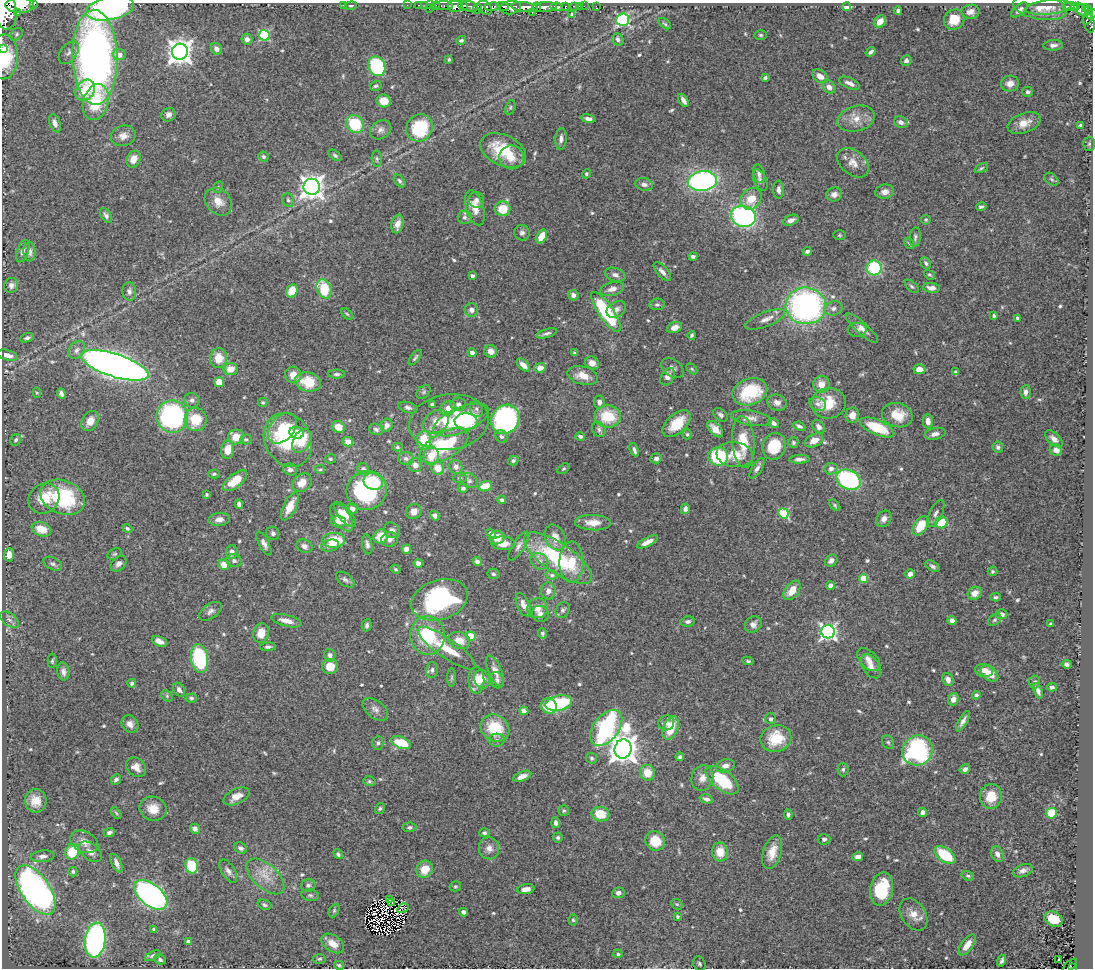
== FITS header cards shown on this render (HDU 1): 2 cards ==
NAXIS1  =                 1091
NAXIS2  =                  966

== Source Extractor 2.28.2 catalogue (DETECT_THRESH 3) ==
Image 1091 x 966 px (HDU 1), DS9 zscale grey, 1 PNG px = 1 image px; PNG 1095 x 970 px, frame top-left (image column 1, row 966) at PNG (2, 3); each listed source drawn as its Kron ellipse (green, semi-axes under 4 px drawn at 4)
Background 2.01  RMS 0.036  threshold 0.109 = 3 sigma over >= 5 px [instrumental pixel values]
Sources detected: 586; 5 with non-positive FLUX_AUTO (blend fragments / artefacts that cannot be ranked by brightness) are neither listed nor drawn; of the other 581, the 500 brightest by FLUX_AUTO listed and drawn (81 fainter detections omitted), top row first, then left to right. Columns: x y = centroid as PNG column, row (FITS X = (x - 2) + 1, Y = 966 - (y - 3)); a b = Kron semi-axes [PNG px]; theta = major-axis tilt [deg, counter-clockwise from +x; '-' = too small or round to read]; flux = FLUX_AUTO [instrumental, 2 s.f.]
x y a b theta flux
34 4 3 2 - 250
20 5 14 7 0 8200
343 5 2 2 - 46
407 5 2 2 - 26
419 5 3 2 - 49
425 5 2 2 - 35
431 5 3 2 - 36
444 5 9 3 0 230
351 6 6 3 5 3.7
436 6 5 3 - 86
455 6 7 6 - 3200
463 6 5 4 - 450
469 6 9 5 -16 2100
503 6 6 3 -20 1100
565 6 3 3 - 420
574 6 4 3 - 130
579 6 2 2 - 22
584 6 2 2 - 27
596 6 3 2 - 19
1070 6 8 3 0 410
492 7 7 4 6 1800
511 7 10 6 11 2300
525 7 13 5 -6 7700
537 7 4 3 - 1400
545 7 12 5 4 3800
557 7 6 4 -9 930
846 7 4 3 - 39
1040 7 27 12 -10 43
1048 7 23 7 6 23
1075 7 4 3 - 360
1085 7 4 4 - 690
110 8 24 11 11 590
485 8 8 6 -40 820
429 9 2 2 - 31
477 9 5 3 - 570
1080 9 7 5 -48 510
1019 10 10 5 39 12
1088 10 4 3 - 620
898 11 4 3 - 5
5 12 18 11 -84 17000
17 12 3 2 - 2700
532 12 3 3 - 680
971 12 9 7 8 15
572 14 4 3 - 4.4
1091 14 6 4 27 470
1088 19 6 3 49 520
623 20 6 6 - 310
954 20 11 9 44 47
880 22 7 5 44 22
1089 23 10 5 -77 600
665 24 7 4 -37 3.8
16 34 7 5 44 5.1
264 35 5 5 - 220
761 35 6 4 -1 3.9
247 39 5 5 - 10
618 39 6 5 - 8.4
461 40 5 4 - 4.7
1053 45 10 5 3 11
2 48 3 2 - 47
216 49 6 5 - 10
180 52 8 8 - 2300
871 52 5 3 - 7.5
69 53 13 8 52 12
119 55 6 5 - 23
4 57 22 14 89 100
95 57 47 22 -88 1100
449 59 4 3 - 3.9
906 60 5 5 - 8.2
377 66 10 8 -65 270
820 76 8 6 -36 23
765 78 4 3 - 5.1
850 83 11 5 -23 12
1010 83 9 8 - 20
376 86 6 5 - 4.6
829 87 7 6 - 14
85 90 11 9 53 55
1028 92 5 5 - 6
683 100 7 3 -60 11
384 101 7 6 - 33
96 102 18 12 74 110
510 107 7 4 71 4.6
168 115 7 6 - 13
588 119 7 4 -9 9.8
856 119 19 12 15 35
901 122 7 5 -20 13
55 123 9 5 -69 14
1024 123 17 9 21 32
355 124 9 8 - 120
1081 125 4 4 - 5.1
419 128 14 12 55 150
381 130 11 9 32 12
123 136 12 10 13 19
561 139 11 5 86 9.9
1089 144 7 6 - 4.5
503 150 24 15 -25 100
335 155 7 4 -37 4.5
263 157 5 5 - 4.9
511 157 12 12 - 29
133 159 9 6 66 26
377 159 8 5 -86 4.9
853 163 18 12 -40 25
981 168 7 4 25 3.7
586 174 5 4 - 3.9
759 174 9 5 -74 8.1
1052 179 8 5 -40 4.7
760 180 11 6 -67 9.5
400 181 7 4 -51 5.9
702 181 14 10 5 620
644 184 9 6 -9 11
218 187 6 4 68 3.5
312 187 8 8 - 2000
778 190 9 5 -89 9.4
885 192 9 7 8 13
834 194 8 7 - 14
751 199 11 9 53 44
288 200 7 5 -61 5.9
476 200 8 7 - 9.8
218 202 15 12 -48 30
981 207 5 3 - 5.7
475 208 18 8 -73 31
502 209 8 7 - 55
106 215 8 5 -58 8.3
743 216 12 10 -15 510
464 217 7 7 - 7.3
791 220 8 5 25 14
926 220 5 5 - 3.4
397 224 9 6 77 21
522 233 8 7 - 7.7
839 235 6 5 - 3.6
541 236 7 5 59 37
915 237 10 5 85 6.6
909 243 6 4 -58 4.1
23 251 12 5 69 11
807 251 4 3 - 6.5
29 252 10 6 -88 12
693 257 4 3 - 6.8
926 263 6 4 -64 6.6
874 268 7 7 - 160
662 272 11 5 -48 11
615 275 10 6 -19 9.9
930 275 6 4 -30 3.7
472 276 4 3 - 7.4
11 285 7 7 - 10
912 286 8 5 -44 5
931 288 8 5 -6 15
324 289 10 7 -66 100
612 289 12 6 15 17
129 291 9 7 -84 10
292 291 7 5 63 42
573 295 5 5 - 10
657 304 7 6 - 5.9
806 306 20 18 -4 720
833 308 9 7 14 9.9
616 309 10 7 33 13
471 310 7 6 - 11
606 312 24 7 -56 210
347 314 7 4 -45 4.4
994 316 4 3 - 5.6
1017 318 3 3 - 6.9
765 319 21 7 21 19
674 327 8 5 22 17
862 328 21 6 -42 16
857 330 9 7 0 10
546 333 10 4 17 6.8
692 335 4 3 - 4.5
27 338 7 4 16 6.2
77 350 10 7 55 12
491 351 6 6 - 17
472 353 4 4 - 12
575 353 4 3 - 4.9
7 355 10 5 -17 21
219 358 10 8 89 41
415 358 9 3 53 4.3
592 363 7 6 - 21
115 365 35 11 -18 3000
523 365 8 4 -42 17
540 368 6 4 5 22
673 368 12 8 -35 9.3
231 369 7 6 - 31
692 369 6 4 -45 3.4
919 369 6 5 - 19
956 372 4 4 - 5.3
336 374 8 4 0 5.6
293 375 8 8 - 26
583 375 16 9 -14 33
668 377 9 6 59 15
219 382 5 5 - 34
308 382 13 9 -14 71
821 384 8 8 - 23
424 392 8 5 42 5
750 392 18 13 20 130
1026 392 7 5 85 10
37 393 5 4 - 3.5
61 394 5 4 - 8.3
192 400 8 7 - 8.6
263 402 5 4 - 3.6
599 402 6 5 - 9.1
777 403 10 8 -16 14
828 403 17 15 2 63
432 404 4 3 - 6.5
458 404 8 6 -8 12
818 404 9 6 -27 7.6
408 408 10 5 -17 7.7
448 408 8 6 33 23
476 409 8 6 -68 8.7
721 415 8 5 -39 6.4
852 415 8 6 79 21
897 415 15 12 -14 56
172 416 16 15 - 420
608 416 13 11 -5 85
751 418 20 7 -9 17
195 419 11 11 - 66
505 419 15 13 53 520
461 420 29 12 22 180
90 421 10 8 60 28
466 421 11 8 -4 77
928 421 7 5 -89 14
436 422 14 10 36 37
449 422 40 27 8 170
773 423 6 3 -35 7.3
677 424 17 9 43 61
387 425 6 6 - 9.3
799 426 6 4 -23 6.4
338 427 7 5 -23 32
819 427 7 5 -52 9.9
877 427 18 7 -23 96
282 428 17 12 51 53
376 429 7 5 -19 5.9
599 429 8 6 -60 7.4
715 429 10 5 -47 24
296 433 7 6 - 49
687 434 5 4 - 3.4
935 434 11 5 12 13
501 436 6 5 - 6.5
580 436 5 4 - 7.1
236 437 8 7 - 31
246 439 6 5 - 5.5
1054 439 10 6 -43 12
16 440 6 5 - 5.6
288 440 28 23 -61 230
814 440 10 6 26 23
302 441 13 8 63 64
424 441 9 7 -86 77
348 442 5 5 - 20
743 442 26 11 -85 65
793 443 5 5 - 3.9
444 446 27 13 30 190
774 446 13 11 69 76
397 447 5 4 - 4.1
998 447 5 5 - 5.6
228 450 9 6 83 30
634 450 7 3 -68 7.3
1056 450 6 5 - 16
735 455 18 12 -7 45
431 456 9 7 84 39
718 456 10 9 - 150
406 458 8 6 -3 7.6
656 458 6 5 - 8.3
330 459 6 4 11 4.1
799 459 10 4 3 10
513 461 5 4 - 5.4
415 465 7 6 - 13
456 467 7 6 - 10
438 468 6 6 - 35
757 468 11 5 57 11
290 469 7 5 -20 8.7
320 469 5 4 - 3.5
363 469 6 5 - 8.8
564 469 7 4 37 3.9
831 469 6 6 - 11
214 474 6 4 2 3.8
460 478 7 5 -1 6.1
848 480 12 9 -28 310
235 481 14 6 38 51
469 481 9 7 -32 8.4
373 482 10 8 -22 80
302 483 10 8 41 30
485 486 7 5 17 40
463 488 5 4 - 5.5
367 490 20 19 - 300
206 495 4 3 - 3.5
63 497 23 16 -22 220
44 499 16 14 39 54
502 500 4 4 - 6.4
239 504 4 4 - 8.1
835 505 7 4 -47 4.1
290 506 15 6 65 39
352 509 6 5 - 13
685 509 5 4 - 7.9
414 511 8 7 - 17
783 513 5 5 - 150
936 513 14 6 65 11
345 514 15 6 -52 26
435 515 5 4 - 8.5
342 517 16 8 -55 42
219 519 10 6 5 15
884 519 9 7 55 13
338 522 7 6 - 15
941 522 6 5 - 71
593 523 18 7 -2 32
920 526 10 6 56 60
127 528 5 4 - 4.6
41 529 10 7 -20 44
392 530 9 7 -37 12
273 533 7 6 - 7.2
491 533 5 4 - 9.6
381 536 7 7 - 41
555 537 13 9 -64 31
497 538 7 6 - 26
389 539 8 7 - 13
333 540 11 7 2 82
647 542 11 4 26 20
503 543 12 7 -3 26
264 544 13 5 -62 11
367 544 10 5 -79 8
304 546 8 6 -27 11
330 546 9 6 14 13
518 546 16 6 58 12
406 549 5 4 - 20
232 552 7 6 - 11
115 554 8 5 26 4.6
9 555 7 5 87 20
558 558 40 14 -35 240
234 561 8 6 -16 8.7
477 561 5 4 - 8.9
539 561 9 8 - 14
831 561 7 5 41 9.3
571 562 20 12 89 60
418 563 4 4 - 13
53 564 10 6 -26 7.1
118 564 9 6 43 10
224 565 5 5 - 30
933 566 8 4 -30 6.8
395 569 5 4 - 3.5
992 571 5 5 - 3.5
493 574 6 5 - 5.5
910 574 5 4 - 16
552 575 6 4 -9 4.7
864 578 4 4 - 70
345 580 10 6 -35 8.1
830 585 4 4 - 14
792 590 11 7 54 35
548 591 8 7 - 14
975 593 7 6 - 25
996 597 5 3 - 4.1
439 600 29 19 18 320
523 605 12 6 -67 15
538 608 10 10 - 18
563 610 8 6 59 7.3
210 611 13 7 35 12
540 614 8 8 - 13
1001 614 6 5 - 13
9 620 11 6 -37 9.2
952 620 4 4 - 14
995 620 7 5 40 5.1
286 621 15 5 -14 22
688 621 7 5 8 7.2
753 624 9 7 41 13
1051 624 3 3 - 4.1
367 625 6 5 - 6.3
828 632 7 6 - 770
261 633 10 7 76 29
542 634 5 4 - 4.9
427 636 19 17 -82 130
471 636 5 4 - 90
459 640 11 8 -18 32
159 641 8 4 -22 14
268 647 7 4 5 6.5
446 648 34 10 -35 84
330 655 6 5 - 10
200 658 14 8 -80 250
869 660 14 8 -44 16
52 661 7 4 89 4
748 661 6 4 -9 3.9
1067 664 5 4 - 7.6
330 666 8 7 - 36
871 666 13 8 -56 16
432 670 8 5 88 6.9
984 670 9 6 -10 18
495 671 17 6 -66 18
63 672 9 6 -81 11
990 673 10 6 -38 35
452 678 9 4 89 5
482 679 9 7 -75 32
476 680 13 8 -89 32
497 680 8 6 -73 7
948 680 7 5 -67 14
1034 682 6 5 - 6.3
132 683 4 4 - 6.6
1052 687 5 4 - 6.1
179 690 7 5 -57 10
1038 691 8 4 -69 10
976 695 4 4 - 6.4
167 696 6 5 - 3.9
191 698 6 4 3 4.9
953 699 6 5 - 18
559 703 14 7 12 220
549 706 8 7 - 47
375 709 14 8 -39 15
524 711 4 4 - 16
771 719 5 5 - 6.2
963 721 11 4 61 12
666 723 8 7 - 11
130 724 9 8 - 15
495 728 15 13 -32 100
606 728 20 12 52 520
671 728 12 7 68 65
776 738 15 13 19 77
497 740 8 6 0 9.2
888 742 7 5 -61 4.8
378 743 7 5 86 5.9
401 743 10 5 -24 85
623 749 9 8 - 3600
917 750 15 14 - 340
680 757 4 4 - 5.1
592 758 5 5 - 5.1
725 766 9 6 13 13
136 767 11 8 -40 22
843 769 7 5 89 5.2
965 769 5 5 - 9.7
647 773 8 7 - 37
522 776 9 4 21 17
702 778 13 10 75 20
116 779 5 4 - 6.7
722 780 19 9 -37 130
369 781 6 5 - 4.2
237 796 14 7 25 28
991 796 12 11 - 49
706 799 7 4 -12 7.7
36 801 12 11 - 32
380 808 6 4 57 4.4
153 809 14 12 -21 37
564 811 5 5 - 4.4
923 812 5 4 - 12
116 813 7 3 -53 3.6
1051 813 5 5 - 65
600 814 9 7 -12 56
788 814 5 3 - 5.2
556 823 5 4 - 7.9
409 827 7 5 6 5.6
195 829 5 4 - 12
109 832 6 4 23 7.7
484 833 5 4 - 5
558 838 5 5 - 4.5
824 839 6 5 - 5.7
655 841 10 9 - 59
84 842 15 10 -27 24
241 848 7 5 -29 8.3
489 848 11 10 - 18
72 852 8 7 - 82
91 852 13 8 -39 15
720 852 9 8 - 36
772 852 17 9 72 34
338 854 5 4 - 4.9
997 854 8 6 -61 10
945 855 12 6 -35 110
42 856 12 5 6 12
858 857 5 4 - 12
116 863 10 5 -66 13
192 866 8 6 -78 96
425 869 9 8 - 40
228 871 13 6 -58 12
1023 871 10 6 20 11
73 872 5 4 - 4.7
265 876 23 12 -42 43
968 876 6 4 -19 4.6
308 885 7 6 - 7.5
455 886 5 5 - 3.6
526 889 8 5 9 17
881 889 17 11 77 120
35 890 28 14 -55 1000
618 893 6 5 - 9.9
151 895 19 11 -38 890
310 895 9 5 -10 5.4
389 899 3 2 - 4.4
392 902 4 2 - 3.6
677 904 6 5 - 3.7
264 905 7 5 -22 5.4
403 908 6 2 31 6.9
334 910 7 5 64 4.8
464 912 4 4 - 12
913 914 17 12 -57 30
677 916 4 3 - 3.6
1054 919 9 7 -23 52
573 920 5 4 - 4.1
154 929 4 3 - 4.8
95 940 17 10 84 600
188 941 4 4 - 11
333 943 13 8 -34 29
967 945 12 5 54 28
618 954 4 3 - 4.3
152 956 8 4 27 5.7
319 959 7 4 2 4.6
160 960 6 4 -27 6.1
1058 960 3 2 - 5
1002 961 6 3 72 6.3
699 964 7 6 - 5.2
339 965 5 3 - 4.7
1070 966 9 3 45 44
1072 967 3 3 - 37
At the frame edge (FLAGS 8, measured only in part): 8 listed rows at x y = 34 4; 20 5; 110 8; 5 12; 1091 14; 2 48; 4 57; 1072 967
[81 fainter detections neither listed nor drawn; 5 non-positive-flux detections neither listed nor drawn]